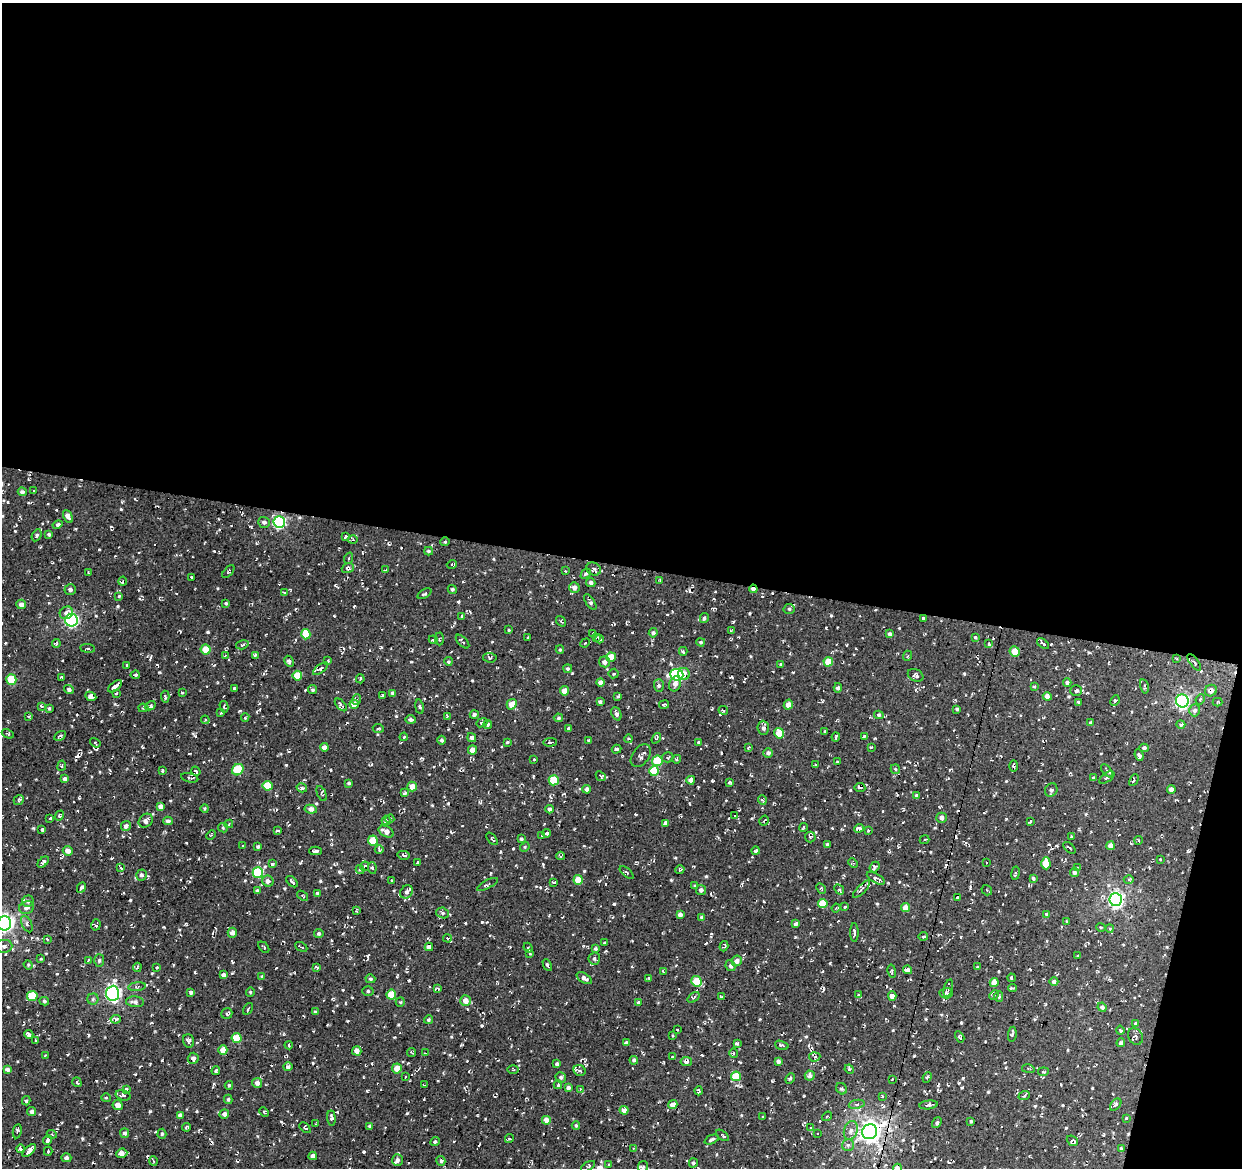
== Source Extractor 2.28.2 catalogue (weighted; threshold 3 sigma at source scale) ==
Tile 4 of 4 x 4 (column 4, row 1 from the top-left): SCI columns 3727-4966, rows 3780-4945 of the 4966 x 5165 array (HDU 1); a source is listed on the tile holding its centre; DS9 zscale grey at full resolution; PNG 1244 x 1170 px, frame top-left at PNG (2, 3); each listed source drawn as its Kron ellipse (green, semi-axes under 4 px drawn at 4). Shown black and unused: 50% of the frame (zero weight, under 2 of 3 exposures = <1% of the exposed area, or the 3 px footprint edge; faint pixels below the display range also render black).
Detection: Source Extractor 2.28.2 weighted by HDU 2 'WHT'; one run over the whole footprint, this tile lists its part. Background 0.00843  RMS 0.0089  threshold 0.0399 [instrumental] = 3 sigma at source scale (4.5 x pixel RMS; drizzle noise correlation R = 1.50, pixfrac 1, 0.0396/0.0396 arcsec/px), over >= 5 px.
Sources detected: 816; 40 cosmic-ray / hot-pixel residue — neither listed nor drawn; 9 inside a brighter listed object's ellipse — not listed separately; of the other 767, all 500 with FLUX_AUTO >= 0.962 (the completeness limit of this list) listed and drawn (267 fainter detections not listed), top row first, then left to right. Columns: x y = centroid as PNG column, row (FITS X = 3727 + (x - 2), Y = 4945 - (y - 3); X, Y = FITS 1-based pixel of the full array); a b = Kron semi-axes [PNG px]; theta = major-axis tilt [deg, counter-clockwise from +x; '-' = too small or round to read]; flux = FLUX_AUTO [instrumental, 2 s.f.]
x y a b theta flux
34 491 3 2 - 1.7
22 492 4 4 - 2.6
68 516 7 4 -64 5.5
264 522 6 5 - 2.4
279 522 6 5 - 120
58 525 5 4 - 1.8
49 534 4 3 - 1.4
37 535 6 4 61 1.6
345 536 4 3 - 2
353 540 5 3 - 1
445 542 4 4 - 1
429 551 4 3 - 1.4
349 558 6 3 72 1
452 564 5 3 - 1
348 568 6 5 - 1.6
594 569 7 6 - 2.6
386 570 4 3 - 1.3
565 571 3 3 - 1.1
228 572 8 3 50 1.1
88 573 3 2 - 1.1
586 574 6 3 43 1.4
192 578 3 3 - 1
660 580 3 3 - 1.1
123 581 4 2 - 1
591 583 5 4 - 2.4
574 587 5 5 - 3.6
70 589 6 5 - 2.5
452 589 5 4 - 1.5
753 589 4 3 - 3.1
284 593 3 3 - 1.6
424 594 8 4 32 1.5
119 596 3 3 - 1.8
590 602 9 4 -56 2.1
226 603 3 3 - 0.99
21 604 5 4 - 4.4
789 609 5 5 - 1.6
66 613 7 6 - 5.9
462 616 3 3 - 1.7
704 618 5 4 - 2
923 619 4 3 - 2.5
71 620 6 6 - 140
561 621 6 3 -55 1.2
509 630 3 3 - 1.3
731 630 4 3 - 0.99
653 633 4 4 - 1.8
306 634 5 4 - 20
593 634 4 3 - 1.6
890 634 4 3 - 2.2
528 637 3 3 - 1.5
596 637 3 2 - 1
975 637 4 3 - 1
439 639 6 3 -89 1
599 639 4 3 - 1.3
433 640 4 4 - 1.2
463 642 8 3 -46 1.4
701 642 4 3 - 1
585 643 5 4 - 0.96
56 644 4 3 - 1.2
989 644 4 3 - 1.1
1043 644 7 4 -40 3.2
242 645 6 4 16 1.5
88 648 7 4 -7 1.5
206 649 5 5 - 14
560 650 4 4 - 1
683 651 4 3 - 1.7
1015 651 5 5 - 9.2
225 655 4 3 - 1
255 655 3 3 - 1.2
907 656 5 3 - 1
611 657 5 4 - 12
490 658 7 5 -6 1.7
1177 659 3 3 - 1
328 660 4 3 - 1.1
289 661 6 4 -61 2.1
448 661 4 3 - 1.1
604 662 5 5 - 3.9
828 662 4 4 - 15
1194 663 10 3 -53 1.8
781 664 4 3 - 1.6
127 666 4 3 - 1.2
320 669 9 4 37 2.2
568 669 4 4 - 1.6
614 674 5 5 - 1.5
684 674 6 6 - 6.5
135 675 4 3 - 2.3
677 675 6 6 - 100
916 675 8 6 -26 2.6
297 676 5 5 - 17
61 677 4 3 - 1.7
360 679 4 3 - 1.2
11 680 5 5 - 27
600 682 4 4 - 4.3
1067 683 4 4 - 2.1
675 684 7 5 71 3.7
659 685 6 5 - 1.6
115 686 8 3 39 5.6
1144 686 7 4 -76 1.8
1034 687 4 3 - 1
838 688 5 4 - 1.9
69 689 5 4 - 2.4
235 689 3 3 - 4.3
313 690 4 4 - 1.3
564 691 4 4 - 8.4
1076 691 5 5 - 2.1
1211 691 6 5 - 4.1
116 693 3 2 - 1.1
182 693 3 3 - 1.1
393 693 4 3 - 1.9
91 696 6 4 -25 4.8
382 696 3 3 - 1.5
618 696 4 3 - 1.5
1047 696 4 4 - 3.6
165 697 6 3 -86 2.4
357 699 5 3 - 1.1
1200 699 5 4 - 1.2
1115 701 5 4 - 1.5
1182 701 6 6 - 190
600 702 4 3 - 1.9
1218 702 5 4 - 1
1078 703 4 2 - 1.3
354 704 4 4 - 9.5
512 704 5 4 - 7.9
664 704 5 3 - 1.5
341 705 8 3 -47 2
788 705 5 4 - 7.6
41 706 4 3 - 1.5
150 706 6 4 31 2
224 707 6 4 -76 1.4
419 707 7 3 -81 1.4
49 708 3 3 - 1.1
143 708 5 3 - 1.6
957 709 3 3 - 1.4
723 710 5 3 - 1.1
1195 710 6 5 - 2.9
221 713 3 2 - 1.1
616 714 7 4 -67 2.7
474 715 4 4 - 2.5
879 715 5 4 - 1.5
29 716 3 3 - 1.4
447 716 3 3 - 1.1
245 717 4 3 - 1.4
558 718 4 4 - 1.5
205 720 4 4 - 1.1
410 720 5 4 - 2.5
482 723 6 4 22 1.3
1091 723 4 3 - 2.3
1181 724 4 4 - 2.7
488 725 4 4 - 1.4
378 728 6 3 -4 1.3
763 728 7 6 - 2.6
569 729 3 3 - 1.2
824 731 3 3 - 1.3
779 733 5 4 - 14
8 734 6 4 -28 1.1
60 736 6 3 30 1.8
865 736 4 3 - 1.4
404 737 4 3 - 1
836 737 4 3 - 1.5
472 738 5 4 - 3.2
656 738 6 3 54 1.3
628 739 4 4 - 1.5
442 740 4 4 - 1.7
588 740 3 2 - 1.1
550 742 7 3 2 1.3
698 742 4 3 - 1
95 743 5 4 - 0.98
507 743 3 3 - 2
324 747 4 4 - 4.4
749 747 3 3 - 1.6
871 747 3 2 - 1
1144 748 4 4 - 1.8
616 749 5 3 - 2.2
472 750 4 4 - 6.7
768 753 5 4 - 2.6
1139 755 6 3 -69 3.1
641 756 13 8 54 3.3
668 757 6 5 - 1.5
534 759 3 3 - 1.1
677 759 4 3 - 1.5
657 761 5 5 - 28
838 762 3 2 - 0.97
816 765 3 3 - 1.5
62 766 5 2 - 0.96
1014 766 6 3 89 2.1
895 769 5 4 - 1
238 770 6 5 - 33
162 771 3 3 - 2.2
196 771 5 2 - 1.2
654 771 5 5 - 26
1107 771 8 4 -51 1.7
601 776 5 3 - 1.3
1107 777 8 4 34 2.3
190 778 9 4 -13 2.4
1093 778 3 3 - 1.8
65 779 4 4 - 3.3
554 780 5 5 - 23
691 780 4 4 - 5.3
1134 780 6 4 61 1.8
729 782 3 3 - 1.7
349 783 3 3 - 1.4
267 786 5 4 - 19
412 786 5 5 - 7.1
860 787 5 2 - 1.3
302 788 5 4 - 2.3
587 789 4 3 - 1.9
1051 790 7 6 - 2.7
1171 790 4 4 - 4.7
405 793 4 3 - 2
322 794 8 4 -66 1.4
917 795 4 4 - 1.8
19 800 5 4 - 1.3
762 800 4 4 - 1.1
160 806 4 4 - 4.7
205 809 4 3 - 1.2
311 809 6 4 -10 3.7
550 809 4 4 - 2.3
59 815 5 4 - 1.2
735 816 3 3 - 1.1
50 818 3 3 - 1.9
941 818 5 5 - 2.8
390 819 4 3 - 1.1
386 820 4 3 - 1.2
146 821 8 6 42 3.4
168 821 4 4 - 2.6
764 821 5 3 - 1
1030 821 4 2 - 1.2
665 823 4 4 - 2.7
229 824 4 3 - 1
126 826 5 5 - 2.9
803 827 4 3 - 1.3
223 828 5 4 - 1.1
859 828 5 4 - 3.1
42 830 3 3 - 1.5
278 830 4 3 - 1.4
868 830 3 3 - 1
386 832 8 5 -28 5.2
546 833 4 3 - 2.1
211 835 5 3 - 0.98
542 836 3 2 - 0.99
810 837 5 5 - 1.7
1071 837 3 2 - 1.1
492 839 7 3 -49 1.3
521 839 4 3 - 1.5
925 840 5 3 - 1.2
1138 840 4 4 - 1.2
373 841 5 5 - 16
243 845 3 2 - 1.1
827 845 3 3 - 1.8
258 846 3 3 - 1.4
1110 846 4 4 - 5.6
525 847 5 4 - 0.98
1069 848 7 3 -41 1.3
379 849 4 3 - 1.5
68 851 5 4 - 5.9
315 851 6 3 3 2
756 851 4 3 - 1.5
404 855 6 3 -13 1.8
561 856 4 3 - 1.3
1160 859 3 3 - 1.4
43 862 6 3 45 1.8
986 862 3 2 - 1.1
418 863 4 3 - 2.2
853 863 5 4 - 1.2
1046 863 6 4 -88 18
272 864 4 3 - 2.2
364 866 5 3 - 1.7
874 867 6 4 50 2.1
121 868 4 3 - 1.8
372 868 6 4 -82 1.6
1077 868 4 3 - 1.1
360 869 4 4 - 1.2
680 870 4 3 - 1.9
258 872 5 5 - 53
1074 872 5 4 - 2.5
627 873 8 3 -41 1.3
1015 873 7 3 81 1.2
141 875 5 5 - 2.3
876 878 10 4 -29 3.1
1033 878 4 3 - 1.6
1129 879 5 3 - 1.1
392 880 3 2 - 1.6
578 880 5 4 - 13
268 881 6 5 - 3.7
292 882 7 3 -45 1.6
554 882 4 3 - 1.1
487 884 11 4 28 2.2
695 886 4 4 - 1
81 887 6 3 64 2.8
821 889 5 4 - 1.1
861 889 11 3 46 1.9
701 890 5 5 - 2.6
839 890 5 4 - 1.4
987 890 5 5 - 1.2
257 891 4 3 - 1.5
406 892 7 6 - 2.1
317 893 4 3 - 1.2
303 896 6 3 -36 1.4
957 897 3 2 - 1.2
1116 900 6 6 - 260
28 901 6 5 - 1.9
823 904 5 4 - 16
845 907 3 3 - 1.3
27 908 8 6 26 3.8
836 908 4 3 - 0.97
906 908 4 4 - 8.2
357 911 3 3 - 1.3
443 913 6 5 - 1.7
1047 914 4 4 - 2.5
680 915 4 4 - 4.2
702 917 4 4 - 2
1067 921 3 3 - 1.1
4 923 7 7 - 320
27 924 8 5 -64 2.3
796 924 4 3 - 2.2
96 925 6 4 72 2
1101 927 5 4 - 1.1
1110 928 4 4 - 1.7
232 933 5 4 - 3.9
319 933 4 4 - 1.7
854 933 9 3 -90 1.9
923 936 4 2 - 1
447 938 4 3 - 1.4
47 939 4 4 - 1.2
605 943 4 3 - 1.9
4 946 8 6 7 2.9
724 946 5 3 - 1.3
264 947 6 3 -46 1
301 947 6 2 -28 1.6
429 947 4 3 - 4.2
528 948 5 3 - 0.97
595 949 3 3 - 1.5
530 954 3 2 - 1.3
1078 956 4 3 - 1.7
41 959 3 3 - 1.4
594 959 6 5 - 1.9
88 960 3 2 - 1.1
99 960 6 5 - 1.8
737 961 5 5 - 3.9
28 965 5 4 - 1.1
547 965 6 3 -64 1.4
730 966 5 4 - 2.1
137 967 4 3 - 1.1
157 967 3 3 - 1
316 967 4 3 - 1.9
977 967 3 3 - 1.1
907 970 5 4 - 3.4
892 971 6 3 -78 0.96
663 972 3 3 - 1
223 975 4 3 - 2.4
262 977 4 3 - 1.4
584 978 8 4 -33 3.5
649 978 3 3 - 1.1
1011 978 4 3 - 1.2
370 979 5 4 - 1.7
696 981 5 5 - 19
994 982 4 4 - 8.3
1054 982 4 4 - 2.7
137 987 9 4 7 1.7
437 988 3 3 - 1.4
948 988 9 4 76 1.9
1012 988 4 3 - 1.8
368 991 5 5 - 1.5
191 992 3 3 - 1.7
250 992 4 4 - 0.98
113 993 7 6 - 230
946 993 7 5 4 2.2
391 995 5 5 - 21
859 995 4 3 - 2.3
994 995 5 4 - 1.2
32 996 5 5 - 23
722 996 4 2 - 1.2
892 996 4 4 - 4.8
693 997 7 4 37 1.5
999 997 5 4 - 1.3
93 999 5 5 - 1.6
44 1001 5 4 - 1.3
465 1001 5 5 - 7.2
135 1002 9 5 -6 3
400 1002 5 4 - 1.1
639 1003 4 4 - 2.1
1102 1007 5 4 - 2.3
248 1009 6 2 58 1
315 1012 4 3 - 1.3
227 1013 6 5 - 1.7
116 1019 5 4 - 2.4
428 1020 4 4 - 1.5
1136 1024 3 3 - 2.5
677 1030 3 2 - 1.2
1120 1030 4 3 - 1.6
29 1034 4 3 - 3.6
1012 1034 8 3 83 1.6
672 1035 3 2 - 1
1135 1036 9 7 -57 2.5
960 1037 6 3 -60 1.5
236 1038 5 5 - 16
36 1040 3 3 - 1.6
189 1041 7 5 -71 2
626 1043 4 3 - 2.3
1121 1043 4 4 - 1.7
737 1044 4 3 - 1.6
289 1045 4 3 - 1.1
782 1045 7 3 -18 1.4
223 1050 5 4 - 7.1
357 1051 4 4 - 5.1
412 1052 4 2 - 1
425 1053 4 2 - 2.2
733 1053 5 3 - 0.98
46 1055 4 3 - 0.97
672 1057 3 2 - 1.3
815 1057 5 4 - 1.9
193 1058 5 5 - 3.4
634 1060 4 4 - 1.9
686 1061 6 4 9 2.9
778 1061 4 4 - 2.6
557 1064 4 3 - 2.1
288 1067 5 4 - 2.3
397 1068 5 5 - 8.6
7 1069 4 4 - 3.1
849 1069 5 4 - 0.97
1028 1069 6 3 -10 1
513 1070 6 4 1 1.1
216 1071 4 3 - 1.9
580 1071 6 5 - 2.2
1043 1072 5 3 - 1.1
405 1076 3 2 - 0.97
736 1076 5 5 - 24
810 1076 5 5 - 3
561 1077 5 5 - 1.9
927 1077 5 4 - 1.5
790 1078 5 4 - 1.7
892 1079 3 2 - 1.1
77 1082 5 3 - 1.3
257 1083 5 5 - 3.6
229 1085 4 3 - 1.2
425 1085 4 3 - 0.99
558 1085 4 3 - 1.1
568 1088 4 3 - 2.3
126 1089 3 3 - 1.4
580 1089 4 4 - 1.1
842 1089 6 5 - 1.7
699 1091 4 2 - 1.1
123 1095 8 5 -16 2.3
883 1096 4 3 - 1.1
1024 1096 6 3 21 1.1
106 1098 5 4 - 1.1
228 1099 5 4 - 1.4
26 1101 4 3 - 1.5
857 1104 8 4 11 1.9
118 1105 5 5 - 6.4
673 1105 4 4 - 7
929 1105 9 3 7 2.3
1116 1105 7 4 49 1.8
624 1110 4 4 - 3.9
32 1112 4 4 - 2.4
264 1112 5 3 - 1
224 1114 5 5 - 3.6
180 1115 4 4 - 2.8
827 1116 5 4 - 1.2
763 1117 3 2 - 1
331 1118 7 4 -84 2.1
1126 1118 3 3 - 1.2
546 1120 4 4 - 7.6
971 1121 3 3 - 0.97
937 1123 6 3 55 1.6
316 1124 3 3 - 1.3
370 1126 4 4 - 1.9
576 1126 4 3 - 1.2
186 1127 4 3 - 1.9
305 1128 6 3 -45 1.1
811 1128 4 3 - 1.3
851 1130 9 6 72 4.6
17 1131 7 3 80 1.8
870 1132 8 7 - 590
125 1133 5 4 - 2.1
817 1133 3 2 - 0.99
52 1134 5 4 - 1.2
162 1134 5 4 - 1.3
722 1135 7 3 -37 2.4
509 1139 4 3 - 1.1
712 1139 7 4 25 3.1
48 1140 5 3 - 4
1072 1141 6 4 -40 1.9
435 1142 5 3 - 1.5
848 1145 6 6 - 2.3
633 1148 4 4 - 1.2
20 1149 4 4 - 2.2
1121 1149 4 3 - 1.6
29 1151 8 3 45 5.8
48 1151 4 3 - 1.1
122 1153 6 4 22 4.3
313 1156 4 4 - 5.1
66 1158 5 4 - 2.7
397 1160 6 5 - 2.8
154 1161 5 3 - 1
441 1161 5 4 - 1.8
693 1163 5 4 - 1.6
608 1164 3 3 - 1.5
588 1166 8 3 31 1.2
643 1167 6 5 - 1.6
897 1168 5 4 - 7.9
Overlapping masked pixels (flux is a lower limit): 8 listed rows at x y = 348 568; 594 569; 753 589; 1211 691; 600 702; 160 806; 186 1127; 870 1132
Isophote crosses this tile's border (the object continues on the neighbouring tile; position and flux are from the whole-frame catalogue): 2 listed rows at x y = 4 923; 897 1168
Unlisted compact peaks at least as high as the median listed source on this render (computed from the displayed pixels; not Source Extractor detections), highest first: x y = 150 1111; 339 872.